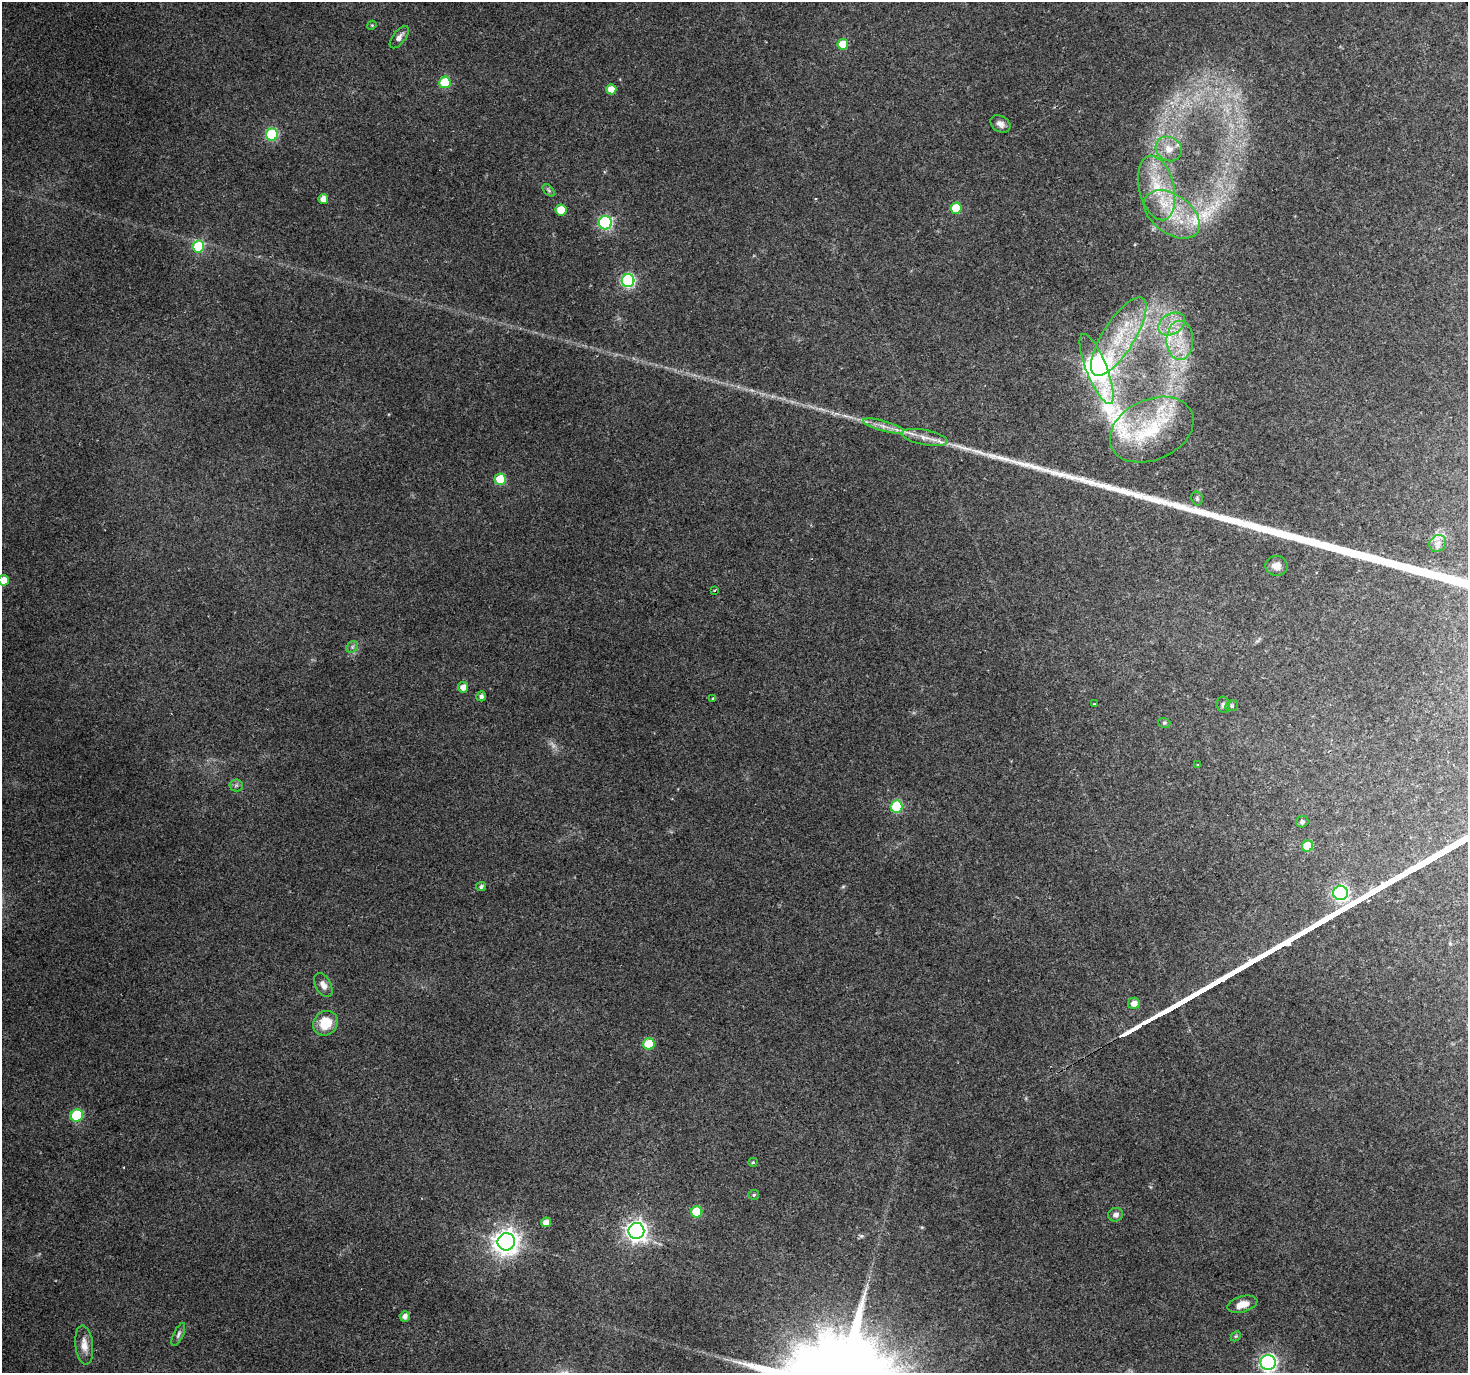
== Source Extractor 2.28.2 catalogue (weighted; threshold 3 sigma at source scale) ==
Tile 10 of 4 x 4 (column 2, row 3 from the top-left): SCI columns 1467-2932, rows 1486-2856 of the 5868 x 5773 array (HDU 1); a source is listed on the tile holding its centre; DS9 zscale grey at full resolution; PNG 1470 x 1375 px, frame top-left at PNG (2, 2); each listed source drawn as its Kron ellipse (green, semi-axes under 4 px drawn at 4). Shown black and unused: <1% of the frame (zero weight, under 2 of 3 exposures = <1% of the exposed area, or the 3 px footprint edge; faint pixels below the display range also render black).
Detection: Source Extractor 2.28.2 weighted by HDU 2 'WHT'; one run over the whole footprint, this tile lists its part. Background 0.0715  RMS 0.0085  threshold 0.0383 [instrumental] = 3 sigma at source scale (4.5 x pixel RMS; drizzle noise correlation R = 1.50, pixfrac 1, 0.0396/0.0396 arcsec/px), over >= 5 px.
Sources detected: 69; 1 too faint to see at this stretch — neither listed nor drawn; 5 inside a brighter listed object's ellipse — not listed separately; the other 63 listed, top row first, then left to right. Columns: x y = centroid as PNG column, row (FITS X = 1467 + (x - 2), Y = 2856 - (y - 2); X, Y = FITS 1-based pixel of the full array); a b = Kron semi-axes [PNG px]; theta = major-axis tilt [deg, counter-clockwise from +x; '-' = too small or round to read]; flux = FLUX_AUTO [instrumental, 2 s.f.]
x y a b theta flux
372 25 5 3 - 0.79
399 37 13 6 52 4.2
843 44 5 5 - 25
445 82 6 6 - 40
611 89 5 5 - 11
1000 124 11 7 -33 4.5
272 135 6 6 - 70
1169 149 13 11 -34 11
1157 188 33 17 -77 37
549 190 7 4 -46 1.6
323 199 5 4 - 6
956 208 5 5 - 23
561 210 5 5 - 16
1172 214 31 19 -36 38
605 223 6 6 - 120
198 247 6 5 - 49
628 280 6 6 - 160
1172 324 14 10 30 12
1119 337 45 16 58 45
1180 340 19 13 -89 20
1097 369 37 10 -68 670
883 426 21 5 -15 7.1
1152 430 44 30 24 66
925 437 23 7 -11 9.9
500 479 5 5 - 36
1197 498 7 5 -75 1.7
1438 543 9 8 - 4.6
1276 566 11 10 - 6.8
3 580 5 5 - 12
714 591 3 3 - 1
352 647 6 5 - 2.1
463 687 5 5 - 5.8
481 696 5 5 - 2.9
713 698 4 3 - 1
1094 704 3 2 - 0.8
1223 705 8 6 -75 2.4
1232 706 6 5 - 1.4
1164 723 6 5 - 1.3
1198 765 3 2 - 0.85
236 785 6 6 - 1.9
897 807 6 6 - 57
1302 822 6 5 - 1.9
1308 846 6 5 - 28
481 886 5 4 - 2.4
1341 893 7 7 - 190
323 985 13 7 -61 5.8
1134 1003 6 5 - 6.8
325 1023 13 11 42 20
649 1044 6 5 - 39
77 1115 6 6 - 55
753 1162 4 4 - 1.3
754 1195 5 5 - 1.7
697 1212 6 5 - 47
1116 1215 7 6 - 3.2
546 1222 5 4 - 7.8
636 1231 8 8 - 490
506 1242 9 8 - 810
1242 1304 15 8 16 9.2
405 1316 5 5 - 5
178 1335 12 5 66 2.5
1236 1336 6 4 45 1.1
84 1345 19 9 -83 8.8
1268 1362 7 7 - 260
Isophote crosses this tile's border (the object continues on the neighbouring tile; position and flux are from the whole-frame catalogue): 1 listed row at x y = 3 580